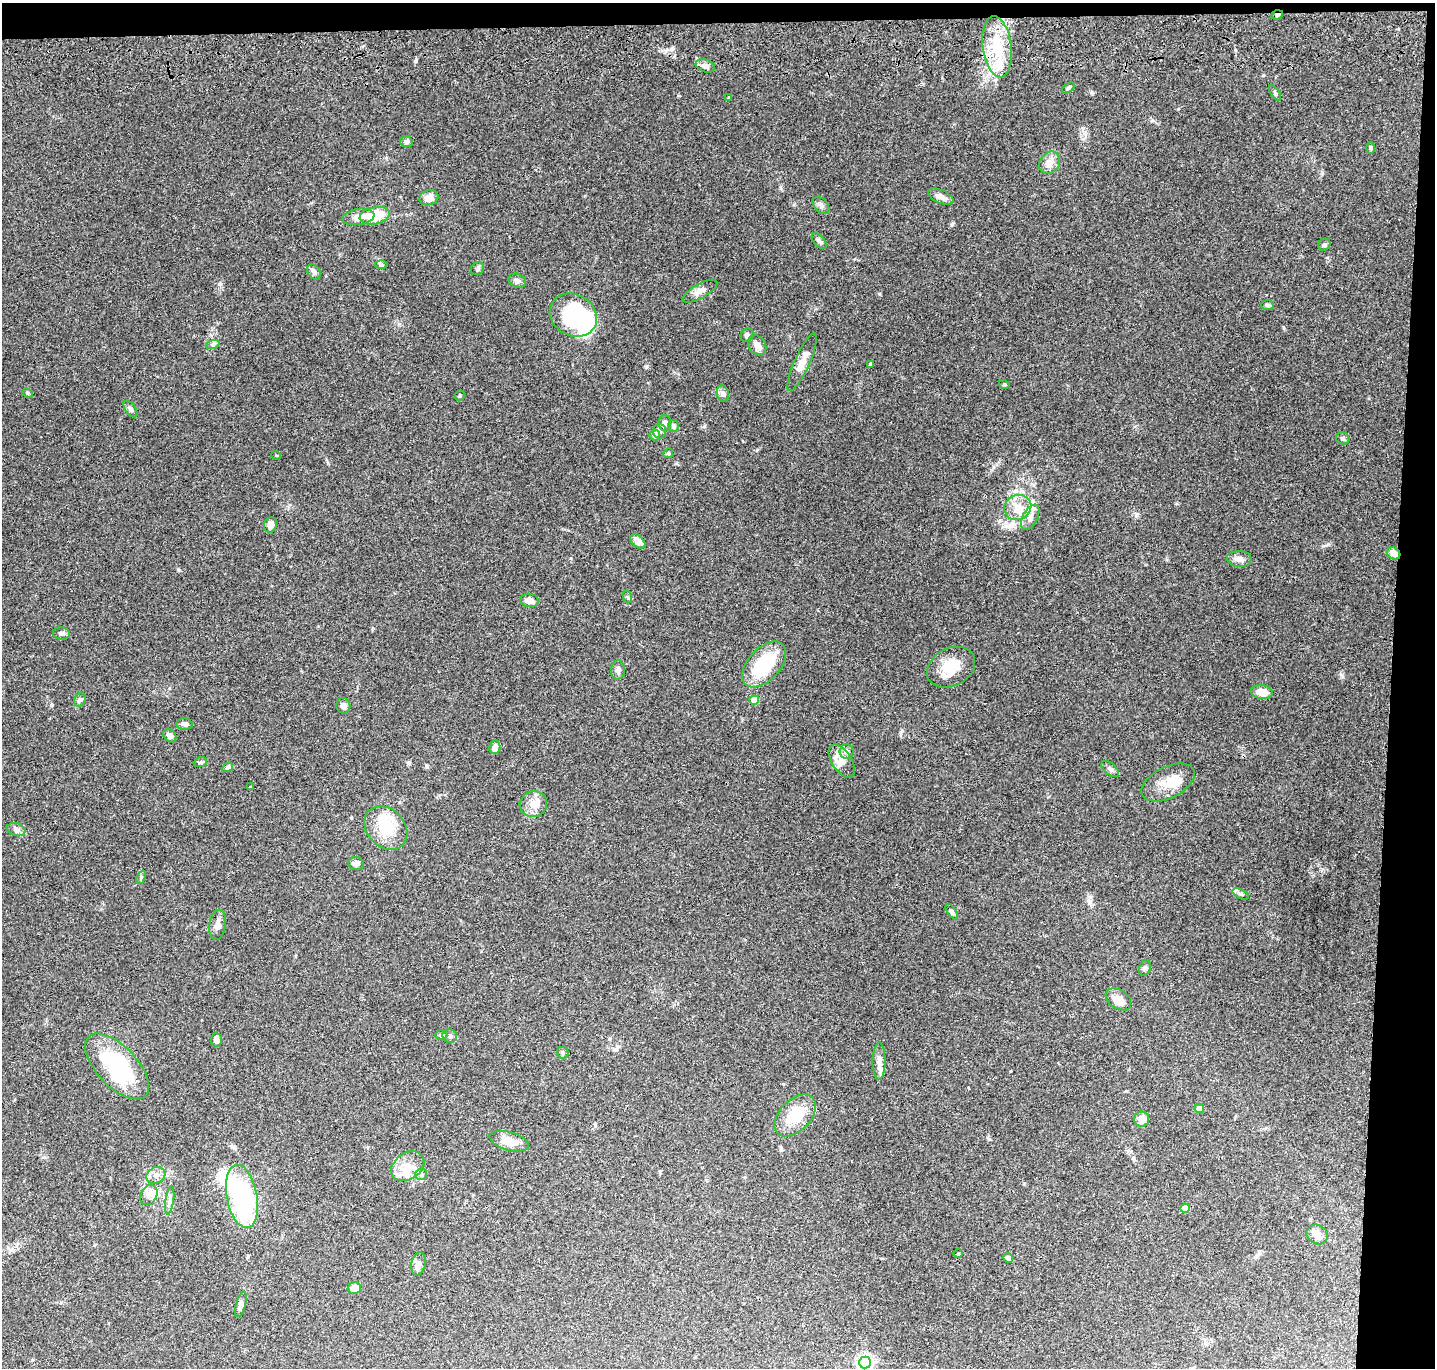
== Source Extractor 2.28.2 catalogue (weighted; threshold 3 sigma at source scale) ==
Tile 3 of 3 x 3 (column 3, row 1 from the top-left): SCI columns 2879-4311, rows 2937-4302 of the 4324 x 4505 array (HDU 1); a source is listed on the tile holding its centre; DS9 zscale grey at full resolution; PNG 1437 x 1370 px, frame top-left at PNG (2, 3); each listed source drawn as its Kron ellipse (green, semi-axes under 4 px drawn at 4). Shown black and unused: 5% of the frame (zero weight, under 3 of 4 exposures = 6% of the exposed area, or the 3 px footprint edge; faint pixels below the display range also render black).
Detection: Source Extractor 2.28.2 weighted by HDU 2 'WHT'; one run over the whole footprint, this tile lists its part. Background 0.0839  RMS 0.0062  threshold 0.0277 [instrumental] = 3 sigma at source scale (4.5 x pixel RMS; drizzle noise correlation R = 1.50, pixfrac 1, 0.05/0.05 arcsec/px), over >= 5 px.
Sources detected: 110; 4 inside a brighter object's white glare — neither listed nor drawn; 6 inside a brighter listed object's ellipse — not listed separately; the other 100 listed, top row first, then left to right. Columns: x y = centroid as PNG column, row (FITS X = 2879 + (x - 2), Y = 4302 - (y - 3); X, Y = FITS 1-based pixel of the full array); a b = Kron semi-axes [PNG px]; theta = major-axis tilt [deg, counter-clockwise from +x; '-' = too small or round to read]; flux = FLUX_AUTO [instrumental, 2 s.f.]
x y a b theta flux
1277 15 6 4 19 1.5
997 47 31 14 -82 23
705 66 10 6 -20 2.4
1068 88 7 3 36 0.91
1275 93 9 3 -57 0.91
729 98 3 3 - 0.92
406 142 6 5 - 1.9
1370 148 6 4 -90 0.77
1050 162 12 9 53 5.6
941 197 13 6 -23 3.7
429 198 10 7 18 4.6
821 205 10 6 -47 2.1
375 216 15 8 11 17
358 217 16 8 9 5.7
819 241 9 5 -49 1.5
1324 245 6 5 - 1.3
381 265 6 4 -1 0.86
477 269 7 6 - 1.2
314 272 8 6 -56 2.4
517 281 9 6 -23 2
700 291 19 7 29 4
1267 305 6 5 - 1.1
573 315 24 20 -30 61
747 335 7 6 - 1.6
213 344 7 4 18 1.2
757 345 11 8 -53 3.7
802 362 31 7 66 7.5
870 364 3 3 - 1.2
1004 384 5 4 - 0.71
27 393 6 4 -28 0.9
723 394 8 6 -73 1.8
460 396 5 4 - 0.71
130 409 9 5 -53 1.5
665 423 8 6 -89 2.8
673 426 6 5 - 1.5
659 431 7 6 - 1.5
655 435 5 5 - 3.2
1343 438 7 6 - 1.2
668 453 5 4 - 0.87
276 455 5 3 - 0.45
1018 507 14 12 24 7.6
1030 517 14 7 62 3.7
271 525 8 6 73 3.1
638 541 9 5 -40 4.8
1394 553 7 5 -36 5.3
1239 559 12 8 -4 3.2
628 597 6 4 -71 0.79
529 600 9 6 -7 3.8
61 633 8 6 -5 1.6
764 664 27 16 48 32
951 667 25 18 28 14
618 670 9 7 88 2.2
1262 692 11 7 -9 7.2
80 700 7 5 68 1.3
754 700 5 4 - 12
343 706 8 7 - 2.7
184 724 8 6 -4 2.3
170 736 7 5 -48 2.4
495 747 7 5 78 3.2
847 752 7 7 - 2
842 761 18 10 -57 5.7
200 762 7 5 19 0.96
228 767 6 4 31 1.3
1110 769 10 5 -39 1.7
1168 783 29 15 27 13
250 787 3 3 - 0.47
533 804 14 12 12 5.9
386 828 24 19 -46 21
16 830 9 6 -18 2
356 863 8 6 -12 2.6
141 877 7 4 66 0.98
1241 894 8 4 -26 1.3
952 912 9 4 -55 1.2
218 925 15 8 81 3.4
1145 968 8 5 72 1.4
1118 999 14 9 -34 5.9
441 1035 6 5 - 1.1
450 1036 7 6 - 1.8
217 1040 7 5 -87 2.6
562 1052 6 6 - 1.2
879 1061 18 6 90 3.5
117 1066 41 20 -47 54
1199 1109 4 4 - 5.8
795 1115 25 15 45 18
1142 1119 8 7 - 4.8
509 1141 20 9 -15 8.2
408 1166 18 13 34 9.7
421 1174 6 5 - 1.2
156 1175 10 8 27 3.3
149 1195 11 8 62 4
242 1196 32 15 -80 80
170 1200 14 4 82 2.2
1185 1208 5 4 - 8.1
1317 1235 11 9 -27 4.3
958 1254 5 3 - 0.54
1008 1258 5 4 - 1.7
418 1264 11 7 78 3
354 1288 6 6 - 7
241 1304 13 5 74 1.9
865 1362 6 6 - 140
Overlapping masked pixels (flux is a lower limit): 2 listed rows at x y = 1277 15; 1394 553
Isophote crosses this tile's border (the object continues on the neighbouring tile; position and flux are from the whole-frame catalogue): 1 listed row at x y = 865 1362
Unlisted compact peaks at least as high as the median listed source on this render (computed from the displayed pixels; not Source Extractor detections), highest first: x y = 415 61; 952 224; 1341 675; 646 367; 879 294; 219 284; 179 570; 1328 544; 1092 92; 52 705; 993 467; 902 731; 672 48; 1284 328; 1152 121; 676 463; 427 767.